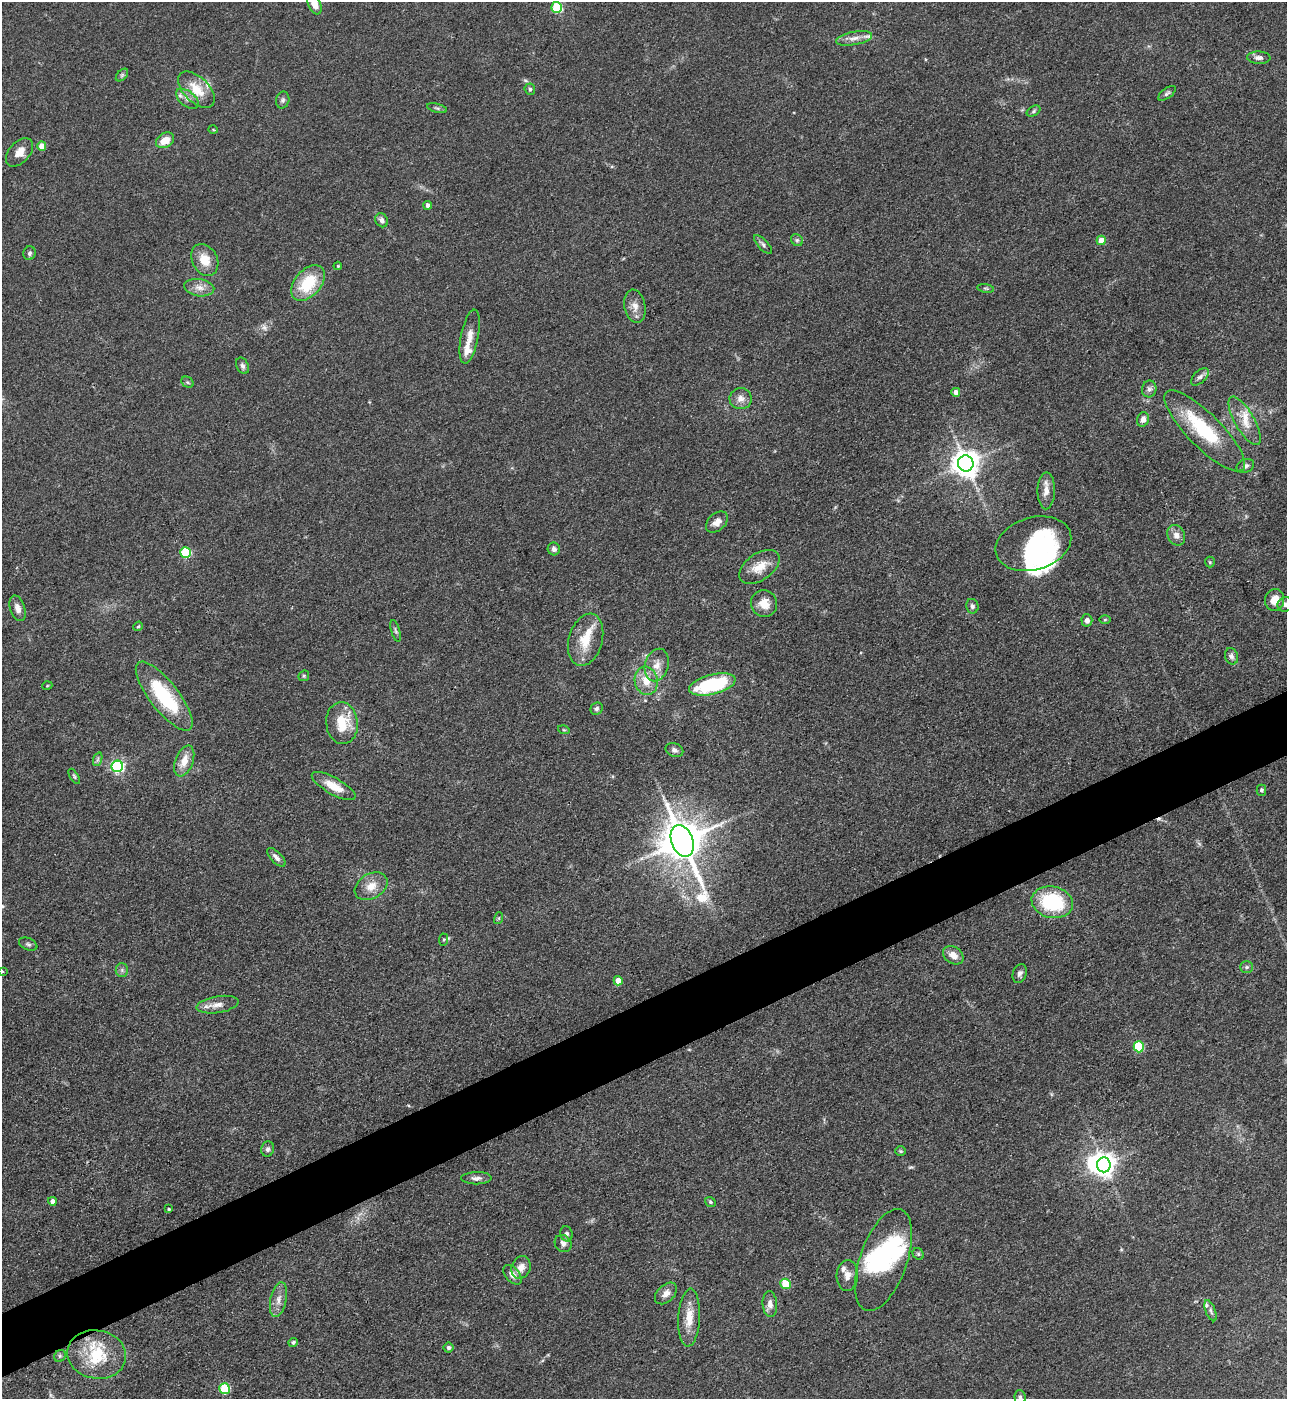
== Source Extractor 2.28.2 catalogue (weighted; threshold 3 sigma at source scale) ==
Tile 7 of 4 x 4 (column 3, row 2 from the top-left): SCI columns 2858-4142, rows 2796-4192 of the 5581 x 5590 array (HDU 1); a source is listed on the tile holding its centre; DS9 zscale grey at full resolution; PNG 1289 x 1401 px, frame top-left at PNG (2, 2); each listed source drawn as its Kron ellipse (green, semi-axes under 4 px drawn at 4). Shown black and unused: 5% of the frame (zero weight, under 3 of 4 exposures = <1% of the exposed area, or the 3 px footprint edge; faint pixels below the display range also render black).
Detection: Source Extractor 2.28.2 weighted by HDU 2 'WHT'; one run over the whole footprint, this tile lists its part. Background 0.0534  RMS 0.0055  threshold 0.0246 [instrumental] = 3 sigma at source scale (4.5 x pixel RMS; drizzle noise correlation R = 1.50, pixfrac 1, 0.05/0.05 arcsec/px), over >= 5 px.
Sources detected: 132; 1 too faint to see at this stretch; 5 inside a brighter object's white glare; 1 cosmic-ray / hot-pixel residue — neither listed nor drawn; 9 inside a brighter listed object's ellipse — not listed separately; the other 116 listed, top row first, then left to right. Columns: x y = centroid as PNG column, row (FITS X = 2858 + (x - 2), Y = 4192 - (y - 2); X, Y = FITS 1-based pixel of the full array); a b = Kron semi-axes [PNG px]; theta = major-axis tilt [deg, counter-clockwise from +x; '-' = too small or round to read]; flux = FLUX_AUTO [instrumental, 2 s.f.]
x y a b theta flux
314 3 11 6 -66 6.6
557 7 5 5 - 36
854 38 18 6 11 3.9
1259 58 12 6 -2 2.6
122 75 7 4 45 1
530 89 5 5 - 1.5
196 90 22 12 -44 13
1167 93 10 5 36 1.4
187 99 13 7 -38 3.2
283 100 8 6 78 1.6
437 108 10 4 -14 1.1
1034 111 7 5 29 1.1
213 130 5 3 - 0.51
165 140 10 7 31 7.5
42 146 4 4 - 6.8
19 152 17 10 48 5.9
428 205 4 4 - 2.7
382 220 7 6 - 2.2
797 240 6 5 - 1.2
1101 240 5 4 - 7.2
763 244 12 5 -47 1.6
30 253 7 6 - 1.3
205 260 17 12 -62 9.2
338 266 4 4 - 0.5
308 283 21 13 49 24
199 288 15 8 -9 4.5
986 288 8 4 -9 0.97
635 306 17 10 -79 4.9
470 337 27 9 79 6.1
242 366 9 6 -64 1.7
1200 377 11 6 44 2
187 382 6 5 - 0.87
1149 389 8 7 - 2.1
956 392 4 4 - 3.6
741 399 11 10 - 4.1
1143 419 7 6 - 3.3
1245 421 27 10 -60 9.7
1205 431 54 17 -45 38
966 463 8 8 - 690
1245 466 9 6 23 2
1046 491 18 8 89 5
717 522 12 8 42 4.6
1176 535 10 8 -65 3.6
1033 544 39 26 17 70
554 549 6 6 - 2
185 552 5 5 - 39
1210 562 5 5 - 0.69
759 567 23 13 35 9.3
1275 600 11 9 78 6.5
764 603 13 13 - 6.6
1285 604 8 7 - 2.7
972 606 7 6 - 1.4
18 608 13 7 -72 3.4
1105 619 6 4 0 0.69
1087 620 6 5 - 2.4
138 626 5 4 - 0.71
396 631 11 4 -74 1.3
586 640 27 17 74 15
1231 656 8 6 -70 1.8
657 665 16 12 74 6
304 676 6 5 - 0.75
646 681 14 11 -77 8.6
712 684 24 10 14 46
47 686 5 3 - 0.48
164 696 42 14 -52 39
597 709 6 5 - 1.3
342 723 21 16 -84 16
564 730 6 3 -17 0.62
674 750 9 6 -24 1.7
98 759 7 4 71 1.1
184 761 16 9 69 7.4
117 766 6 6 - 97
74 776 8 4 -57 0.89
334 786 24 8 -29 9.4
1261 790 5 4 - 1.1
682 841 16 11 -68 2100
276 857 12 5 -46 2.3
371 886 17 12 31 7.5
1052 902 21 15 -12 40
499 918 6 4 72 0.75
444 940 6 4 87 0.89
28 944 10 6 -23 1.4
953 955 11 8 -36 5.2
1247 967 6 5 - 1.2
122 970 6 6 - 1.5
3 971 3 3 - 0.8
1020 973 9 7 72 1.9
618 981 4 4 - 6.4
217 1005 21 8 9 5.1
1139 1047 5 5 - 37
268 1149 8 6 74 1.8
900 1151 5 4 - 0.75
1104 1165 7 7 - 470
476 1178 15 6 0 2.6
52 1201 4 4 - 2.9
710 1202 5 4 - 1
169 1209 3 3 - 0.67
566 1234 7 6 - 1.6
563 1243 9 8 - 2.8
918 1254 6 5 - 0.96
883 1260 53 23 71 60
521 1267 11 9 69 5
513 1275 11 7 -48 4.4
847 1276 15 10 85 4.5
785 1284 5 5 - 21
666 1293 13 8 44 4
278 1300 17 8 77 4.6
770 1304 13 7 -86 3.5
1211 1311 11 5 -69 1.5
689 1318 29 11 87 10
293 1342 5 4 - 1
448 1348 5 5 - 1.2
97 1354 29 24 -11 26
60 1356 6 5 - 0.91
225 1389 5 5 - 35
1020 1397 7 5 -85 1.2
Overlapping masked pixels (flux is a lower limit): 1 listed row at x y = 883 1260
Isophote crosses this tile's border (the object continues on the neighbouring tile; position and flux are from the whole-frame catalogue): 4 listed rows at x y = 314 3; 1285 604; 3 971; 1020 1397